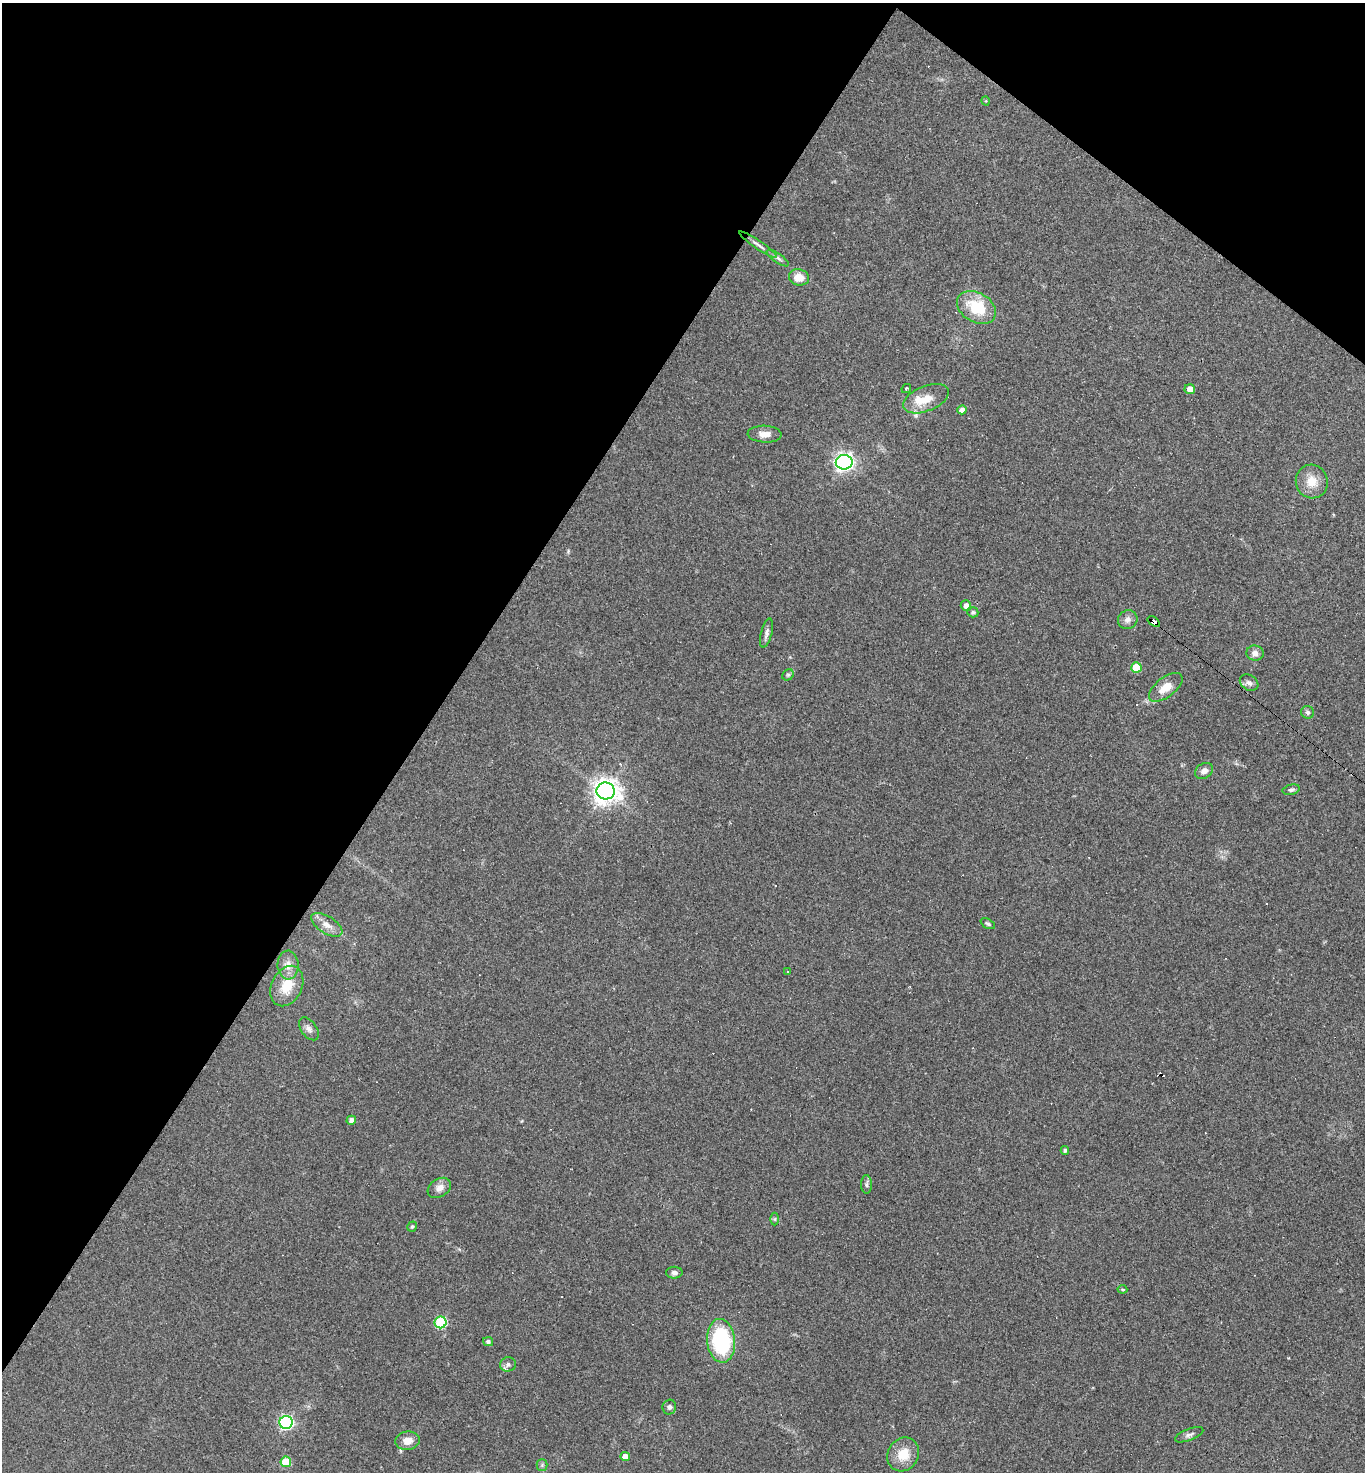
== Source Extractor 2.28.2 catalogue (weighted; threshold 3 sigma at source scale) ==
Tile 2 of 4 x 4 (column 2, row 1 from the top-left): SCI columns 1510-2872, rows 4409-5878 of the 5884 x 5878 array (HDU 1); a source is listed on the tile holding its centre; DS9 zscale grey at full resolution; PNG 1367 x 1474 px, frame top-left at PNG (2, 3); each listed source drawn as its Kron ellipse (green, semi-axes under 4 px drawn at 4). Shown black and unused: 35% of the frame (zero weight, under 2 of 3 exposures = <1% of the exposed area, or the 3 px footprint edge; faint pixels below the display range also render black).
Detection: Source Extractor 2.28.2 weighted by HDU 2 'WHT'; one run over the whole footprint, this tile lists its part. Background 0.059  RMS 0.0059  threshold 0.0267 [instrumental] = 3 sigma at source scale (4.5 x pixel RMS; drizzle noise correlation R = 1.50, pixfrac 1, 0.05/0.05 arcsec/px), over >= 5 px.
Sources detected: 65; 12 cosmic-ray / hot-pixel residue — neither listed nor drawn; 1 inside a brighter listed object's ellipse — not listed separately; the other 52 listed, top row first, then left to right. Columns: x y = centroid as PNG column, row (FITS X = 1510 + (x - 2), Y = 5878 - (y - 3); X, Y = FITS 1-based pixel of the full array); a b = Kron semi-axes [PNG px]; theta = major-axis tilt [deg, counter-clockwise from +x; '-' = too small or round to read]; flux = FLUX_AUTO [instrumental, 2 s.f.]
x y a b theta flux
986 101 5 3 - 0.54
758 245 23 4 -34 3.1
778 258 13 4 -34 1.8
799 277 10 8 -15 7.4
976 308 21 14 -30 24
906 389 5 3 - 0.8
1190 389 5 5 - 4.5
926 399 24 12 22 10
962 410 4 4 - 3.6
765 434 17 8 -3 5.1
844 462 8 7 - 260
1312 481 17 16 - 9.6
966 606 5 5 - 3.6
973 612 5 5 - 1.4
1128 620 10 9 - 2.8
1154 621 7 4 -34 180
766 633 15 5 76 2.3
1255 653 8 7 - 3.4
1136 667 5 5 - 17
788 675 6 5 - 0.91
1249 683 10 7 -32 2.4
1166 687 20 9 38 8.9
1307 712 6 6 - 1.4
1204 771 9 7 34 3.4
1291 790 9 5 12 1.6
606 791 9 8 - 590
988 924 8 4 -27 1.2
327 925 17 8 -32 5.2
288 965 14 10 -88 5.2
788 972 3 2 - 0.52
287 986 21 15 64 14
309 1029 13 7 -54 2.9
351 1120 5 4 - 2.9
1065 1150 4 4 - 1.6
867 1184 9 5 -90 1.5
439 1188 12 9 32 4.3
775 1219 6 4 90 0.78
412 1227 5 4 - 0.89
674 1273 8 6 0 2.1
1122 1289 5 3 - 0.77
440 1322 6 6 - 41
721 1341 22 14 -84 59
488 1342 5 4 - 1.8
508 1364 8 7 - 2.4
669 1407 7 6 - 1.7
286 1422 6 6 - 110
1189 1435 15 5 22 2.2
408 1441 12 9 7 5.5
903 1454 17 15 58 11
625 1456 5 4 - 5.1
286 1462 5 5 - 20
542 1465 5 5 - 1.2
Overlapping masked pixels (flux is a lower limit): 1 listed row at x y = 1154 621